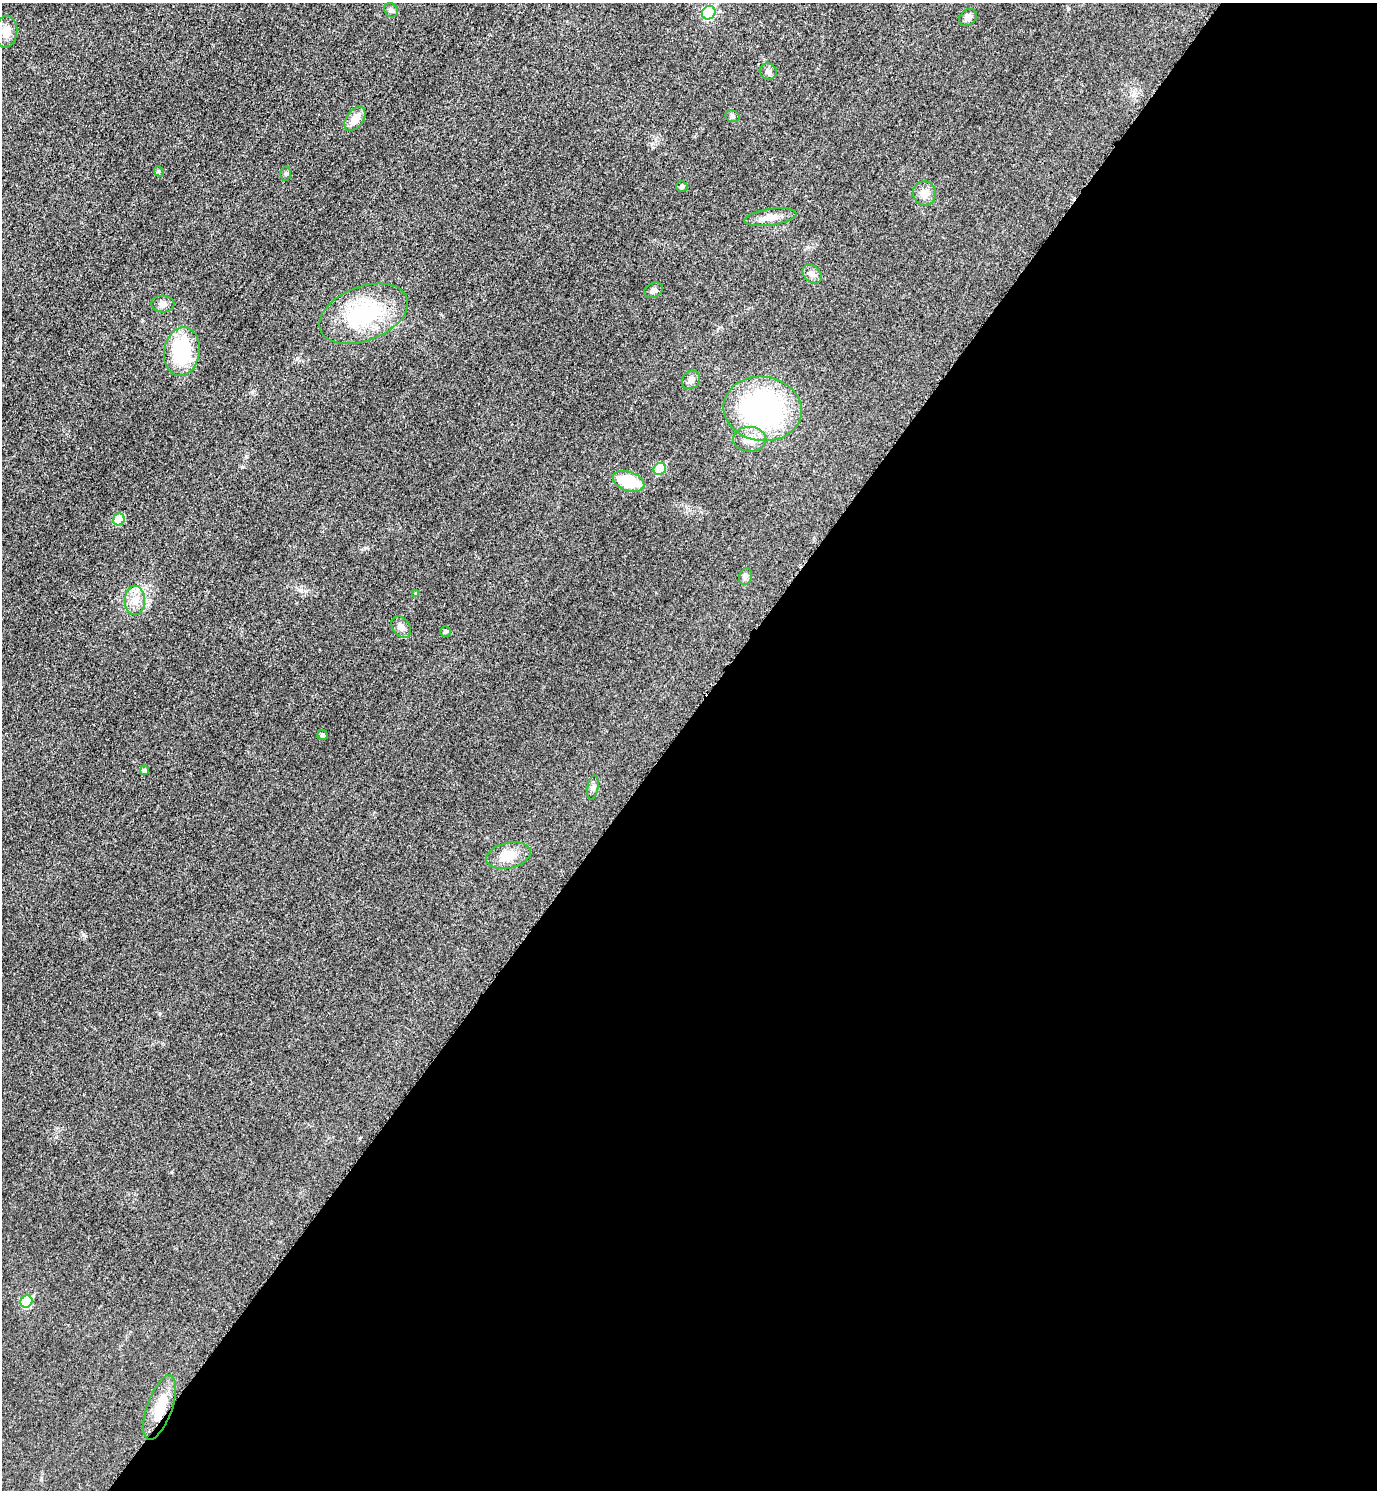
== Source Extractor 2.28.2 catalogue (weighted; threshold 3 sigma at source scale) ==
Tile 12 of 4 x 4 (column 4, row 3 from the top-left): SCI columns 4298-5672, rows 1511-2998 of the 5989 x 5986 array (HDU 1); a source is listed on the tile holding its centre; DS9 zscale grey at full resolution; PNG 1379 x 1492 px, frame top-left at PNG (2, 3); each listed source drawn as its Kron ellipse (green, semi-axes under 4 px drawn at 4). Shown black and unused: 52% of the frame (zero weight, under 3 of 5 exposures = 2% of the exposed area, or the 3 px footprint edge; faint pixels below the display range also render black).
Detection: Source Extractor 2.28.2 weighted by HDU 2 'WHT'; one run over the whole footprint, this tile lists its part. Background 0.0302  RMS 0.0055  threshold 0.0246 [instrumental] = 3 sigma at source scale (4.5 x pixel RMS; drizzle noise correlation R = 1.50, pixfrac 1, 0.05/0.05 arcsec/px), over >= 5 px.
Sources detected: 34; all 34 listed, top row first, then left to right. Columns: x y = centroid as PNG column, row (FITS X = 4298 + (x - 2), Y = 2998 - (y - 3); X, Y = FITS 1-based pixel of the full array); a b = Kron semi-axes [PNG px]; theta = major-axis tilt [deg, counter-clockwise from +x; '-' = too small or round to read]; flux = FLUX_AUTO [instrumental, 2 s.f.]
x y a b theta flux
391 10 7 6 - 1.5
709 13 7 6 - 38
968 17 9 7 41 2.7
6 32 16 11 85 5.7
768 71 9 8 - 2.3
732 116 7 5 -15 1.1
355 119 14 8 53 6.4
159 171 5 4 - 0.68
286 173 7 5 -88 0.99
682 187 5 5 - 1.1
924 193 12 11 - 5.3
770 217 26 8 8 5.4
812 274 11 8 -45 2.6
654 290 10 7 26 2.1
163 304 11 8 -3 3
364 314 46 27 21 50
182 352 24 17 81 39
691 380 10 8 50 2.4
763 409 39 32 -8 110
750 439 17 12 -3 6.8
660 469 6 5 - 23
629 481 16 9 -18 20
119 519 6 5 - 15
746 577 8 6 74 1.5
416 593 4 4 - 0.45
135 600 14 10 89 6.1
401 627 12 8 -53 3.2
445 631 5 5 - 1.1
322 735 5 5 - 1.1
145 770 5 4 - 1.4
593 788 12 5 80 1.8
509 856 23 13 12 8.6
26 1302 6 5 - 23
160 1408 34 12 70 13
Overlapping masked pixels (flux is a lower limit): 1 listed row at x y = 160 1408
Unlisted compact peaks at least as high as the median listed source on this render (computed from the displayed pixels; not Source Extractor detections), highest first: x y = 242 467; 171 1172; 252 392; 83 935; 297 358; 365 548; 56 1137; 246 456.